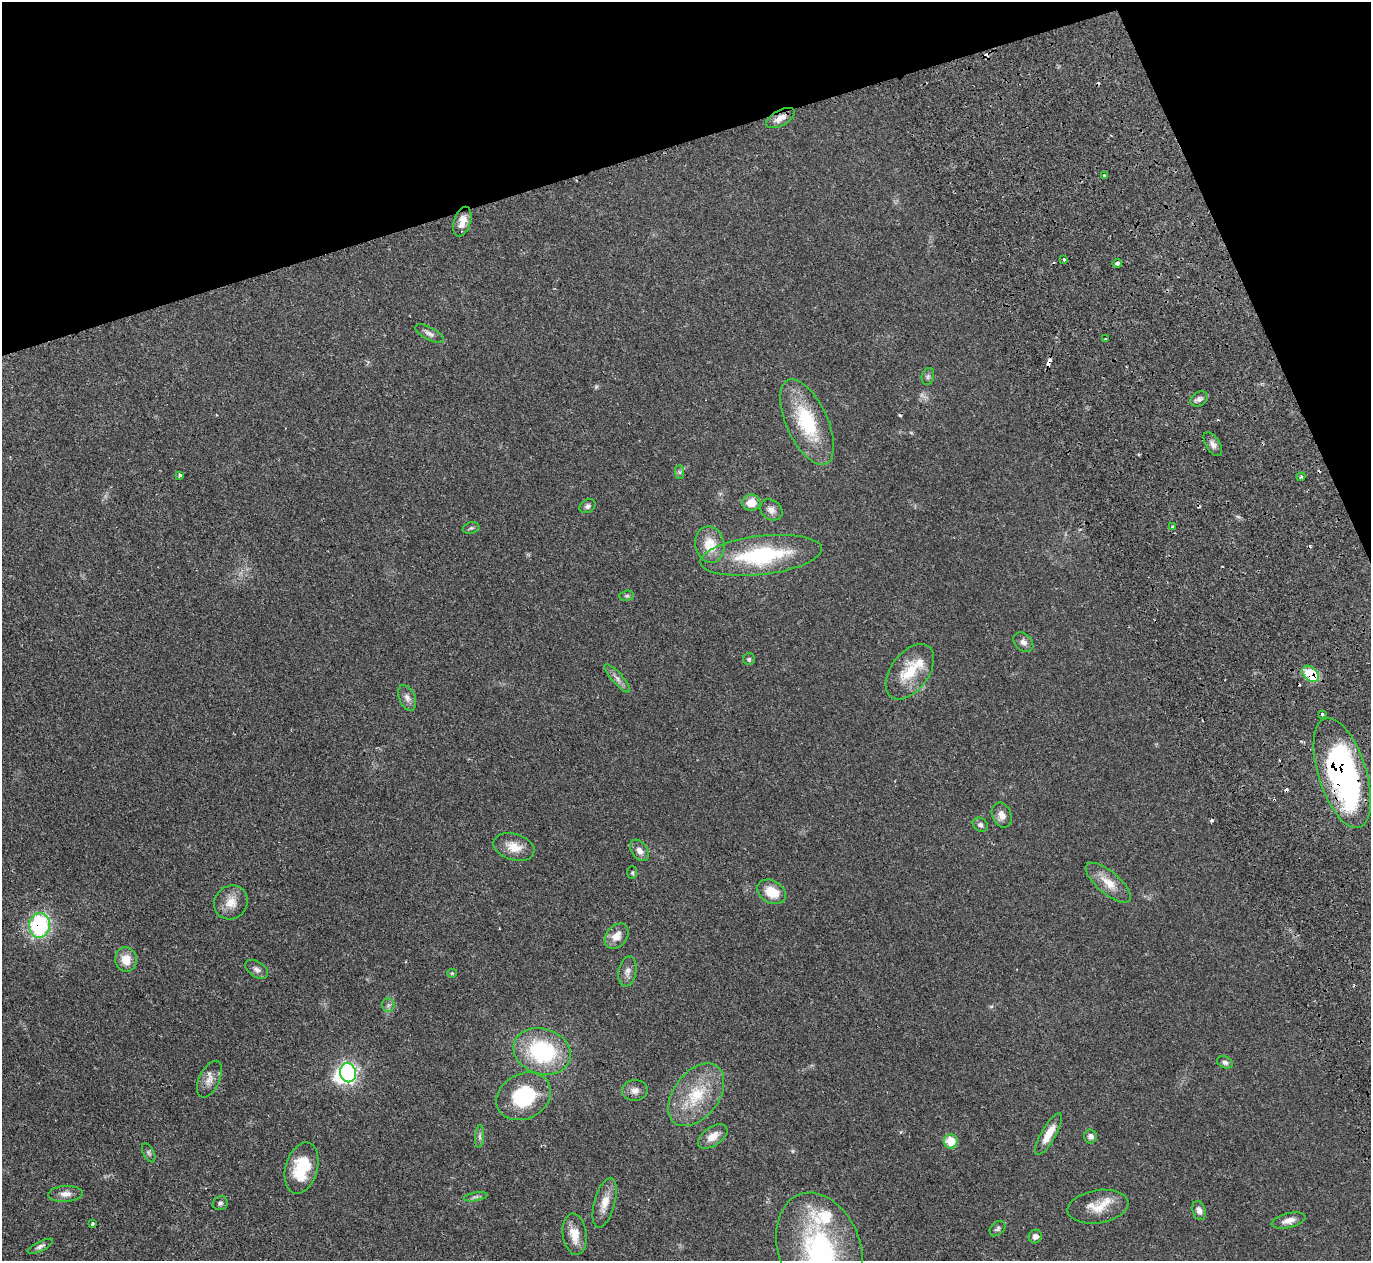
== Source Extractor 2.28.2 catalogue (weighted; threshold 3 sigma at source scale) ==
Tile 3 of 4 x 4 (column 3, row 1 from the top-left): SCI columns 3068-4436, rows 4252-5510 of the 6128 x 6110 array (HDU 1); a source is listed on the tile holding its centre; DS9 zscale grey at full resolution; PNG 1373 x 1263 px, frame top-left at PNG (2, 2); each listed source drawn as its Kron ellipse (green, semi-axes under 4 px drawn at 4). Shown black and unused: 16% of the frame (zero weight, under 2 of 3 exposures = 11% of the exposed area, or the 3 px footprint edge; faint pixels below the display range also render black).
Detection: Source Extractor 2.28.2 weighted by HDU 2 'WHT'; one run over the whole footprint, this tile lists its part. Background 0.0542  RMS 0.0047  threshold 0.0211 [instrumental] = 3 sigma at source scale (4.5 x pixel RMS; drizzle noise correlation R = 1.50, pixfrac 1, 0.05/0.05 arcsec/px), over >= 5 px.
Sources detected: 90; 1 too faint to see at this stretch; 1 inside a brighter object's white glare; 14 cosmic-ray / hot-pixel residue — neither listed nor drawn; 2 inside a brighter listed object's ellipse — not listed separately; the other 72 listed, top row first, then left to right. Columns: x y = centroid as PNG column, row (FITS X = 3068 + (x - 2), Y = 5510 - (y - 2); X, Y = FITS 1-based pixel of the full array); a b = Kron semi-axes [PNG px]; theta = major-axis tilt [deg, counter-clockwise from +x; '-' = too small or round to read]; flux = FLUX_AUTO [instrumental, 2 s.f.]
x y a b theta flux
781 118 16 7 29 4
1104 176 3 3 - 1
462 222 15 8 73 4.9
1064 259 3 3 - 1.6
1117 263 4 3 - 3.7
429 334 16 6 -28 2
1105 339 3 2 - 1.6
928 376 8 6 74 1.1
1199 399 9 7 35 1.6
807 422 46 20 -65 30
1213 444 13 7 -58 2.2
679 472 7 4 -90 0.8
180 475 3 3 - 1.2
1301 477 4 3 - 0.58
751 503 9 8 - 5.7
588 506 8 6 32 1.3
771 510 12 9 -37 2.6
1173 527 3 3 - 1.1
471 528 8 5 15 0.96
710 545 18 14 -79 9.7
761 555 61 19 7 43
627 596 7 5 6 0.8
1023 642 11 8 -43 2.1
749 659 6 6 - 0.76
910 672 31 19 54 15
1310 674 9 6 -43 16
617 678 18 5 -49 2.4
407 698 13 8 -68 2.4
1322 714 3 3 - 0.88
1342 773 57 24 -72 130
1002 815 13 9 -67 3.2
980 825 8 6 -39 1.3
514 847 21 13 -17 6.8
639 850 12 7 -56 2.6
632 873 6 5 - 0.7
1108 883 28 11 -40 7.2
771 892 15 11 -31 9.1
231 902 17 16 - 6.2
39 925 12 10 83 46
617 936 14 10 51 5
126 960 12 10 -84 6.4
257 969 12 7 -33 1.8
627 971 15 9 79 2.8
452 973 5 4 - 0.44
388 1005 7 6 - 1.2
542 1051 29 22 -18 42
1225 1062 8 5 -25 1.4
348 1073 9 8 - 94
209 1079 20 10 65 4
635 1090 13 10 4 2.9
696 1095 35 22 52 20
524 1096 28 22 27 28
1048 1134 24 7 60 6.7
480 1136 11 4 86 1.3
713 1136 17 9 34 5.1
1090 1136 7 6 - 1.6
951 1141 7 7 - 9.8
149 1153 10 5 -64 1
302 1168 26 16 74 19
65 1194 17 8 3 3.2
475 1197 12 3 10 1.1
220 1203 7 7 - 1.2
605 1203 26 10 74 5.9
1098 1207 31 16 9 9.6
1199 1210 10 6 -73 2.2
1289 1221 17 7 13 3.3
93 1223 3 3 - 1
997 1229 9 6 44 1.1
575 1234 21 12 -82 6.7
1035 1236 7 6 - 2
40 1246 14 5 27 1.5
820 1249 58 41 -70 68
Overlapping masked pixels (flux is a lower limit): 5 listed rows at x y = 781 118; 1117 263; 1310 674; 1342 773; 39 925
Isophote crosses this tile's border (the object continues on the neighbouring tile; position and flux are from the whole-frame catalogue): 1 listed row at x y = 820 1249